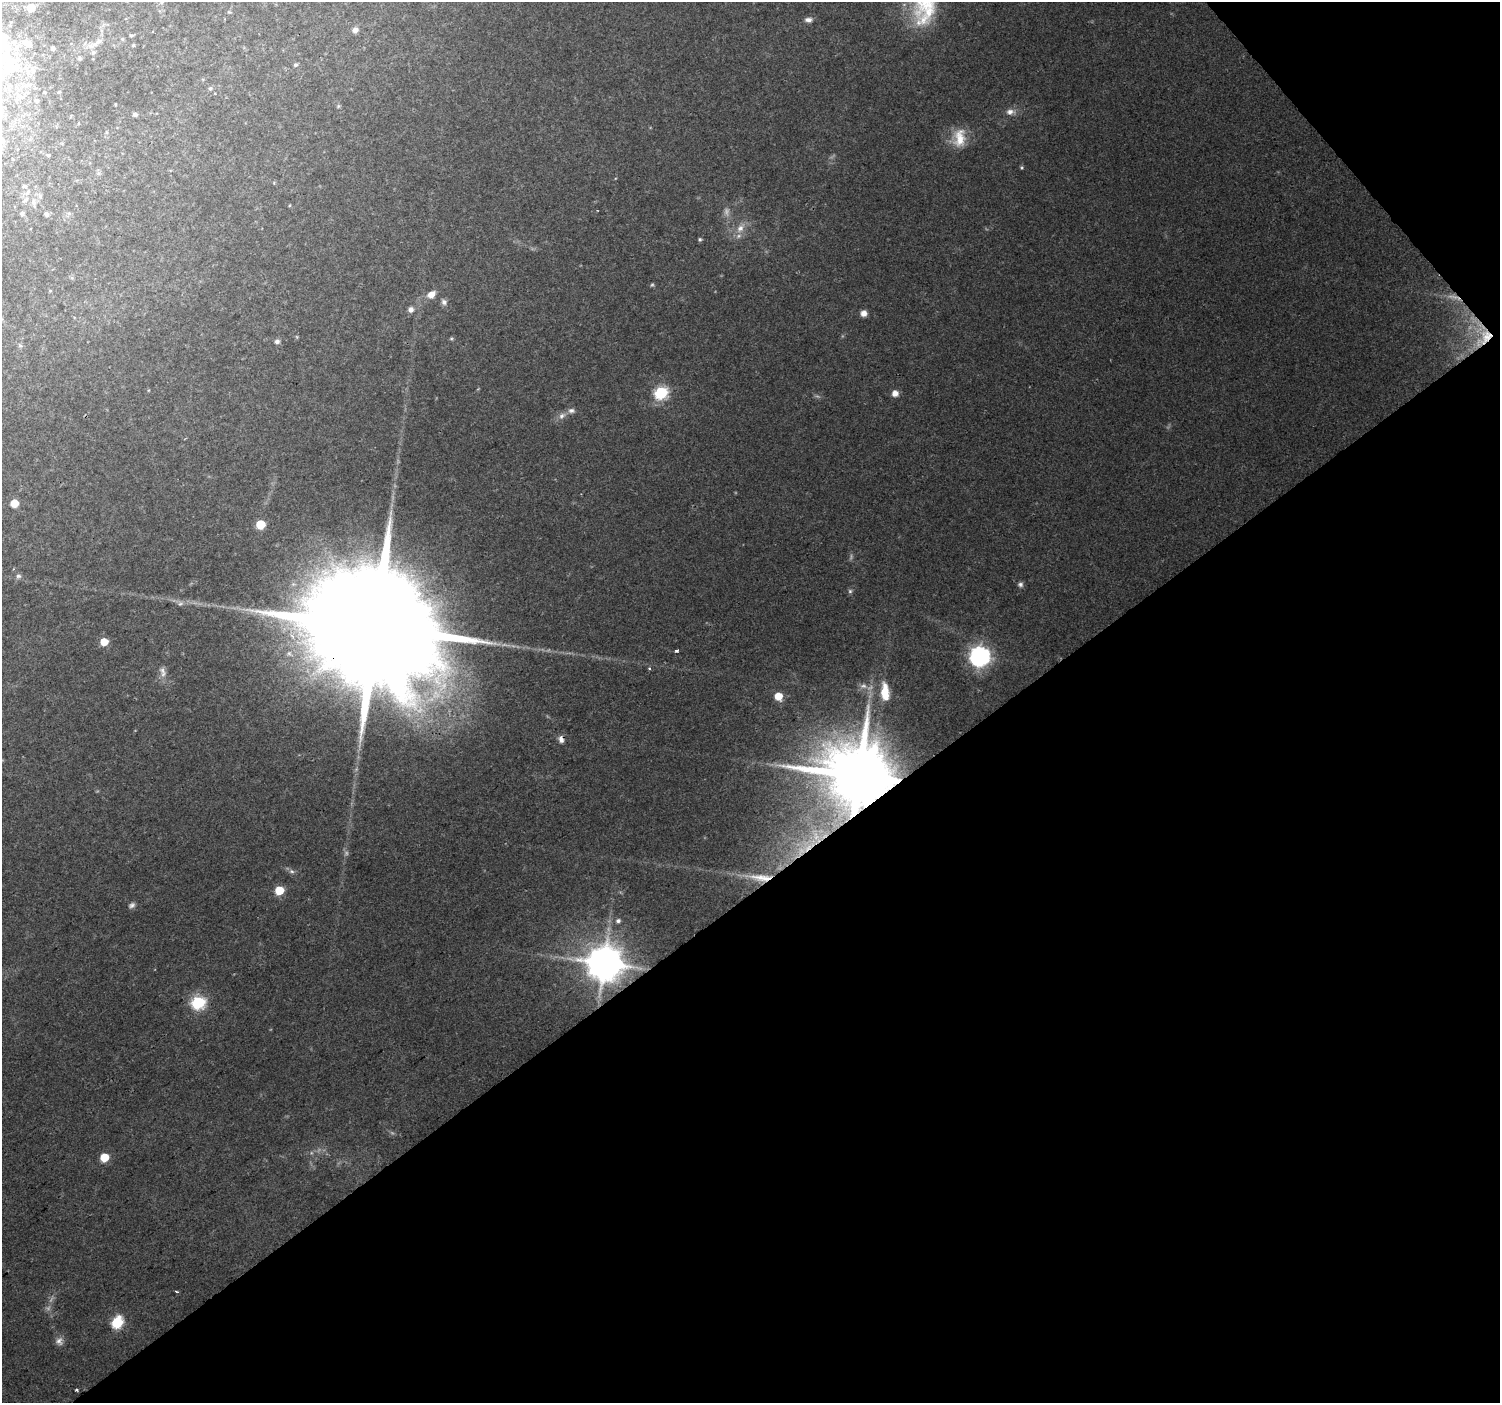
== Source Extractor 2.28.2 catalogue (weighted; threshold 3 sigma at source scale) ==
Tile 12 of 4 x 4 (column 4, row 3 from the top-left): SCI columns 4501-5998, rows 1606-3006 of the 5998 x 5950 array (HDU 1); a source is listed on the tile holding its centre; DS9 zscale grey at full resolution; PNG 1502 x 1405 px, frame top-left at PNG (2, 2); no overlay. Shown black and unused: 39% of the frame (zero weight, under 2 of 3 exposures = <1% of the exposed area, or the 3 px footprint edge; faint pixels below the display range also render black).
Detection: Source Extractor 2.28.2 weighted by HDU 2 'WHT'; one run over the whole footprint, this tile lists its part. Background 0.151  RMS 0.0094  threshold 0.0425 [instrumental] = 3 sigma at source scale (4.5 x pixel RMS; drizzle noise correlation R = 1.50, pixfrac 1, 0.0396/0.0396 arcsec/px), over >= 5 px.
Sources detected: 91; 10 too faint to see at this stretch — not listed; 7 inside a brighter listed object's ellipse — not listed separately; the other 74 listed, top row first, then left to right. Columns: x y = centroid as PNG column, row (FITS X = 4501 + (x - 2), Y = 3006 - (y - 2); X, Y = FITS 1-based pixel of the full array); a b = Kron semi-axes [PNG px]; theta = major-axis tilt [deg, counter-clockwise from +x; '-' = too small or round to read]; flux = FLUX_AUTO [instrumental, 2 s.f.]
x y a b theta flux
161 2 6 4 89 1.6
927 2 66 28 70 91
31 8 5 5 - 25
229 12 5 4 - 1.1
808 20 9 6 -4 3.9
355 30 8 7 - 4.1
131 35 5 4 - 1.3
122 39 5 5 - 1.3
98 42 22 6 36 7.5
133 45 5 4 - 1.1
53 48 5 4 - 2.3
93 52 7 6 - 2.9
80 58 6 5 - 1.4
295 65 5 4 - 2.1
9 66 70 30 -69 120
210 88 6 5 - 1.8
59 92 4 3 - 1.1
338 106 6 4 89 1.3
1010 112 13 8 2 5.9
135 114 4 4 - 3.1
106 132 6 4 90 1.4
959 138 26 16 89 21
48 155 5 4 - 1.1
1022 168 5 4 - 1.3
24 186 6 4 7 2
28 192 8 6 56 3
40 196 6 6 - 2.3
25 200 9 6 44 3.4
33 202 9 7 -78 3.9
290 205 4 3 - 0.82
22 214 7 5 76 1.8
46 214 6 5 - 3.8
740 228 13 9 50 8
700 239 5 4 - 1.6
431 294 9 7 37 8.7
444 302 8 7 - 3
411 310 6 6 - 4.4
864 313 7 6 - 5.4
1484 338 33 16 50 35
451 339 6 3 19 1.2
277 341 7 6 - 2.8
20 345 6 4 -20 1.4
661 393 7 6 - 130
895 393 6 5 - 8.4
571 411 9 7 -3 3.3
562 416 11 7 42 4.9
14 503 5 5 - 19
261 524 6 5 - 40
18 576 7 5 -1 2.3
1020 584 7 6 - 2.6
850 591 6 6 - 1.8
180 603 8 7 - 3
376 626 68 29 36 69000
104 642 6 5 - 17
677 650 3 3 - 4.9
980 656 8 7 - 510
649 668 4 3 - 1.1
163 672 15 8 -74 6
885 692 22 9 -85 23
778 696 6 6 - 20
561 739 10 6 -80 4.6
859 776 20 16 27 12000
292 871 8 6 -4 2.8
761 878 32 8 -5 18
279 890 6 5 - 39
132 905 9 6 27 3.1
618 921 6 5 - 2.8
604 963 11 10 - 2800
198 1002 7 6 - 150
104 1157 6 5 - 28
176 1291 4 3 - 1.3
117 1322 7 6 - 93
59 1341 11 10 - 5.3
76 1390 3 3 - 2.4
Overlapping masked pixels (flux is a lower limit): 6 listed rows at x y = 1484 338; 376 626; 561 739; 859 776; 761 878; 604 963
Isophote crosses this tile's border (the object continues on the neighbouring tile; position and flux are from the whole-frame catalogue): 3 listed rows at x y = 161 2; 927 2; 9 66